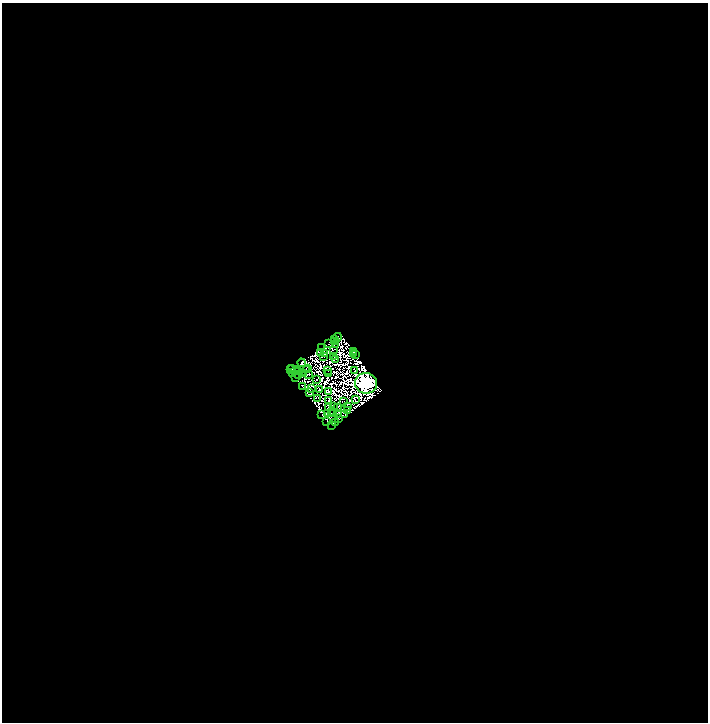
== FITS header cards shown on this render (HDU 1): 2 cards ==
NAXIS1  =                 1412
NAXIS2  =                 1440

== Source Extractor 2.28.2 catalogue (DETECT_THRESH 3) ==
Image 1412 x 1440 px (HDU 1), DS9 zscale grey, zoomed out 1/2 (1 PNG px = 2 x 2 image px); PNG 710 x 724 px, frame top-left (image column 1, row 1439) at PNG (2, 3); each listed source drawn as its Kron ellipse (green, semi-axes under 4 px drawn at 4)
Background 0.0202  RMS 8.5e-06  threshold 2.56e-05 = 3 sigma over >= 5 px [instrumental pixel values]
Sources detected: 219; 163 cannot appear on this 1/2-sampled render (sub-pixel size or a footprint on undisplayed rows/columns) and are neither listed nor drawn; the other 56 listed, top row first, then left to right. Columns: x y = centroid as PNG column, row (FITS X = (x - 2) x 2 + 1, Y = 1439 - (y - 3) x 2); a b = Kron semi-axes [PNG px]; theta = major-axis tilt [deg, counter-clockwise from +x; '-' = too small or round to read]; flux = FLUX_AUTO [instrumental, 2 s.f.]
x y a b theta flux
337 337 4 1 - 0.71
334 339 4 3 - 0.041
334 342 2 1 - 0.42
329 344 4 1 - 0.63
336 345 2 1 - 0.23
321 348 2 1 - 0.35
334 350 2 1 - 0.18
320 352 2 1 - 0.48
353 352 2 2 - 0.71
353 353 2 1 - 0.66
324 354 2 1 - 0.42
356 355 3 2 - 0.94
324 356 2 1 - 0.075
334 357 2 1 - 0.26
336 359 2 1 - 0.37
302 363 4 2 - 1.1
292 368 2 1 - 0.026
306 369 2 1 - 0.27
308 369 2 1 - 0.23
290 370 2 1 - 0.54
297 370 2 1 - 0.092
328 371 2 1 - 0.38
354 371 2 2 - 0.48
299 372 2 1 - 0.093
292 373 2 2 - 1.5
304 374 2 2 - 0.89
309 374 2 1 - 0.027
328 374 2 1 - 0.28
299 375 3 1 - 0.64
296 378 2 1 - 0.6
316 379 2 1 - 0.35
366 383 11 10 - 1900
303 387 2 1 - 0.013
311 389 2 1 - 0.53
319 390 2 2 - 0.33
310 392 2 1 - 0.23
329 392 2 2 - 0.015
317 398 2 1 - 0.16
355 400 2 1 - 0.042
329 401 3 1 - 0.76
343 401 2 1 - 0.073
348 406 2 1 - 0.32
328 407 2 1 - 0.32
334 407 2 1 - 0.099
337 407 2 1 - 0.037
348 410 2 1 - 0.33
333 411 2 1 - 0.065
331 413 2 1 - 0.011
327 414 2 1 - 0.048
338 414 2 1 - 0.39
345 414 2 2 - 0.53
322 415 2 1 - 0.5
339 418 2 1 - 0.12
327 422 2 1 - 0.0016
336 422 3 2 - 0.16
332 425 2 1 - 0.49
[163 sub-pixel or undisplayed-footprint detections neither listed nor drawn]